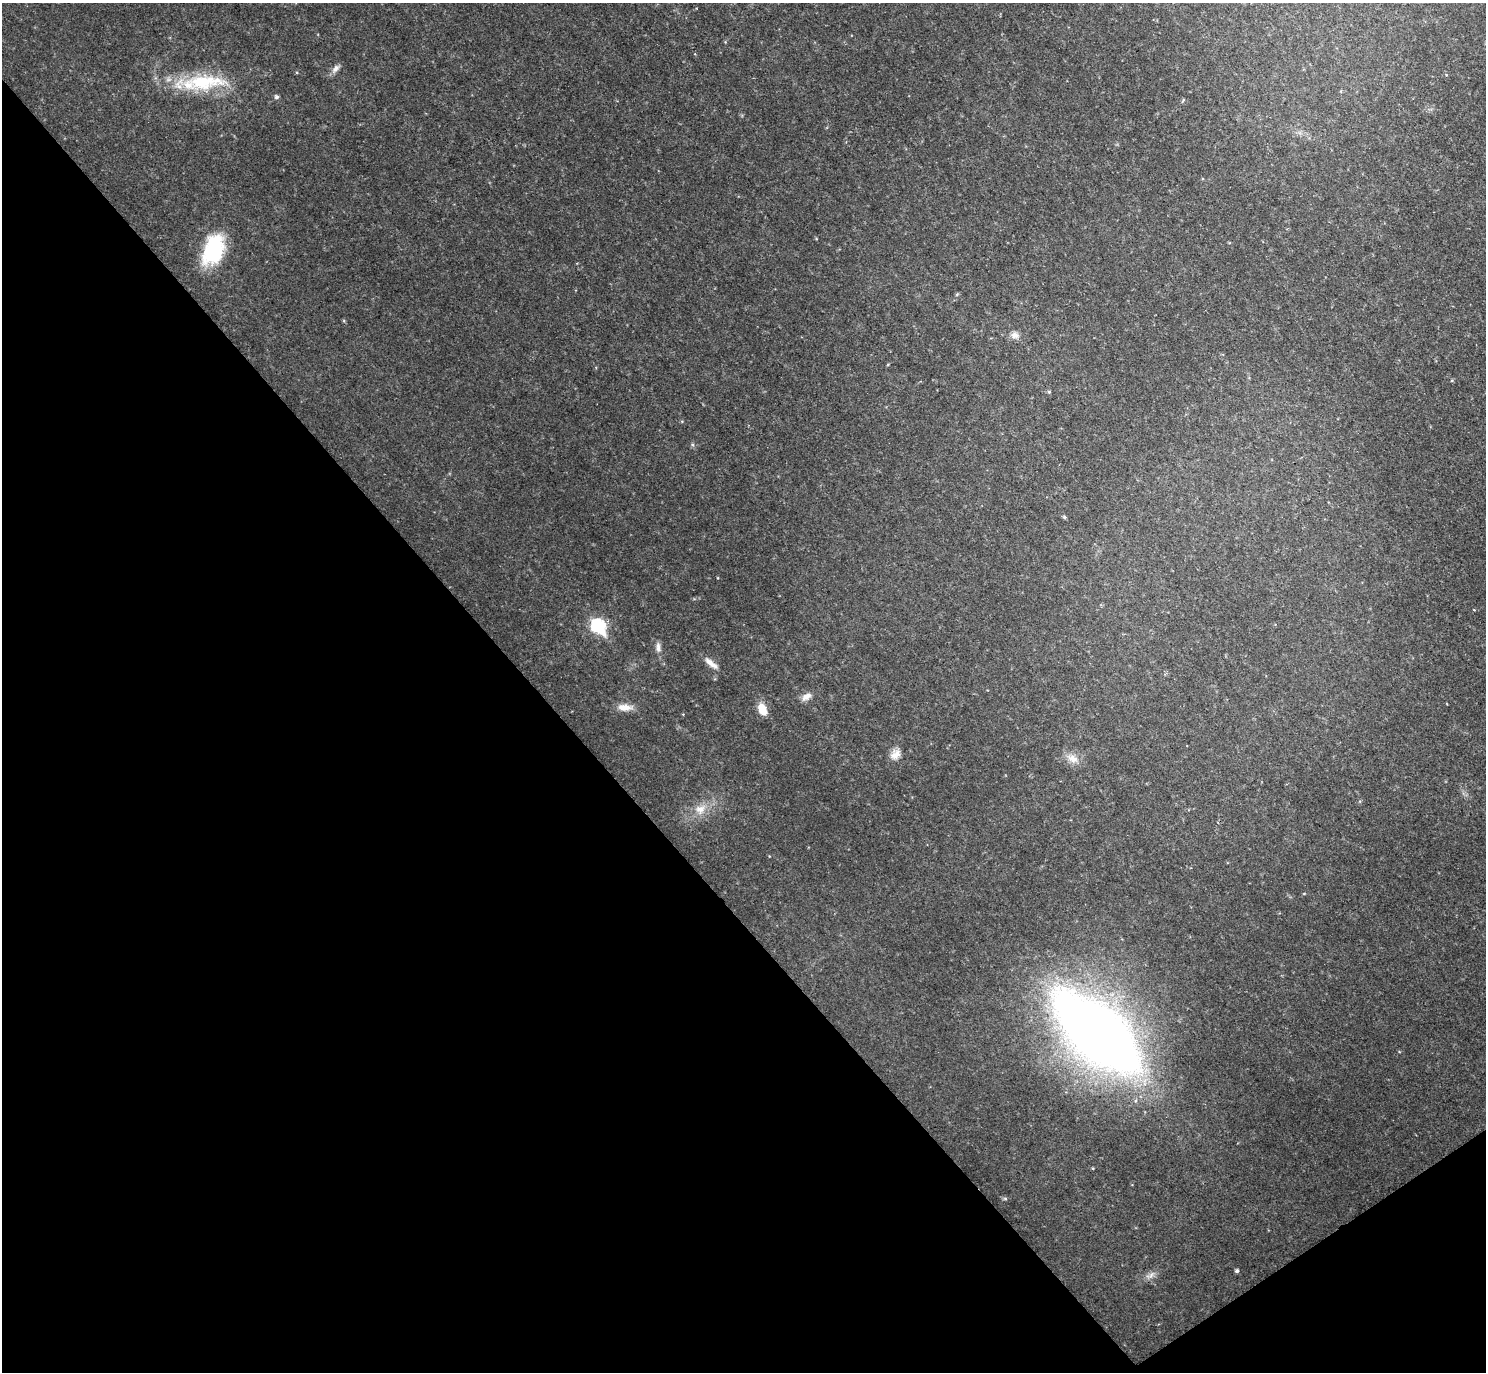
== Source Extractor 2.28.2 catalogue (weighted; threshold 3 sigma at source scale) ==
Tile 14 of 4 x 4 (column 2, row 4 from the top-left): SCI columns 1487-2970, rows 298-1667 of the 5938 x 5933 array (HDU 1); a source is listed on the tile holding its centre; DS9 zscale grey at full resolution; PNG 1488 x 1374 px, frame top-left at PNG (2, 3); no overlay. Shown black and unused: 38% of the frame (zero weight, under 2 of 3 exposures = <1% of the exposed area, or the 3 px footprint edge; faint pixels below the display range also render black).
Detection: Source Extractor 2.28.2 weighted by HDU 2 'WHT'; one run over the whole footprint, this tile lists its part. Background 0.0475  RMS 0.0077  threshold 0.0345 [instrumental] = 3 sigma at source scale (4.5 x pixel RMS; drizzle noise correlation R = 1.50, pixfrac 1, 0.05/0.05 arcsec/px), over >= 5 px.
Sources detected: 21; all 21 listed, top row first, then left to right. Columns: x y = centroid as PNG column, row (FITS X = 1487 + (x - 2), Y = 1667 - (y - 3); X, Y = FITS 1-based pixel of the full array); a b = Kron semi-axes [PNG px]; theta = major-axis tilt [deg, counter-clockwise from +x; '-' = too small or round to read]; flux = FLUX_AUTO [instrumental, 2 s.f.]
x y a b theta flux
335 69 13 7 51 3.7
204 82 69 19 3 54
276 97 5 5 - 2
213 250 33 20 69 58
957 294 6 4 19 0.81
1015 335 11 9 -14 4.1
1049 392 5 4 - 0.91
1064 517 5 4 - 1
598 626 8 7 - 110
658 647 15 6 -85 3.7
711 663 22 6 -39 5.9
806 697 15 8 33 4.9
625 707 20 9 -1 7.8
762 709 13 8 -70 11
895 754 14 11 48 6.2
1072 758 18 10 -22 7.6
700 809 16 13 26 9.9
1098 1033 67 32 -43 1100
1005 1198 6 4 -20 1
1237 1271 4 4 - 1.6
1150 1275 16 7 35 4.2